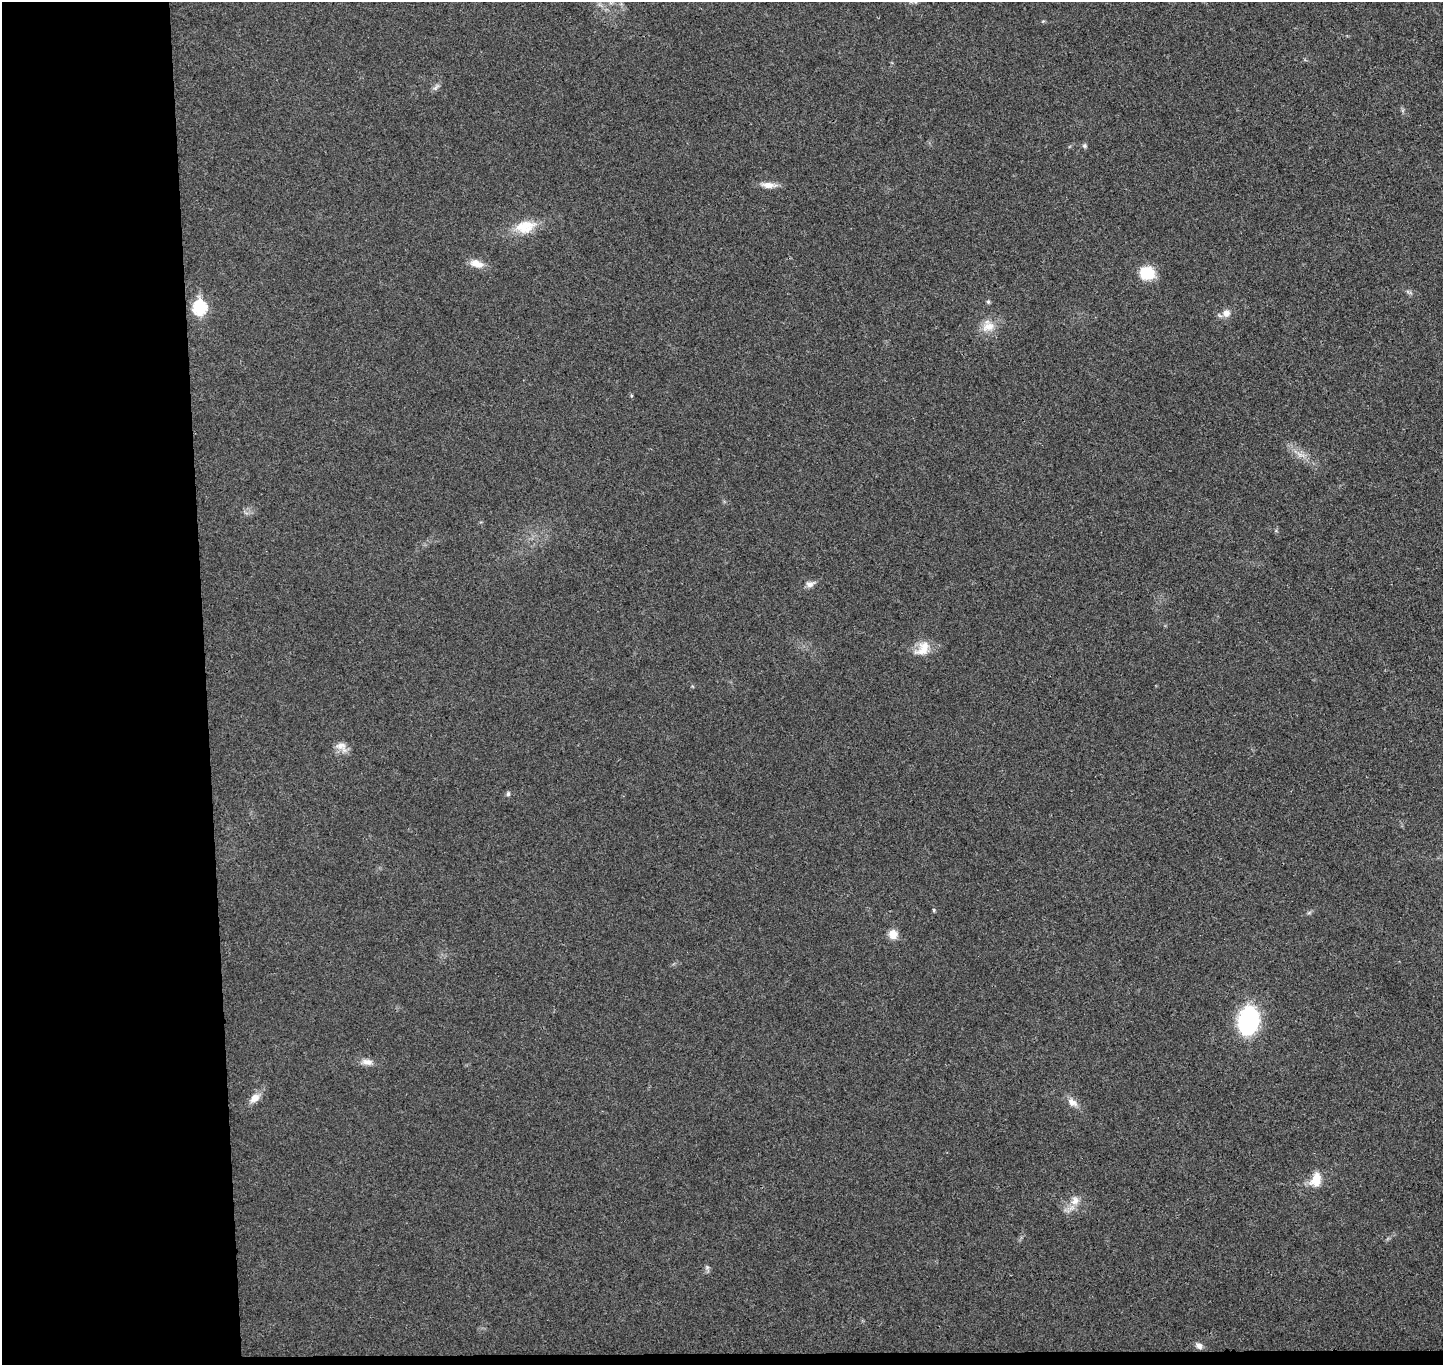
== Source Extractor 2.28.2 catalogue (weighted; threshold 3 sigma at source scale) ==
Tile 7 of 3 x 3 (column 1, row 3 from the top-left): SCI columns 56-1496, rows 132-1494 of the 4436 x 4365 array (HDU 1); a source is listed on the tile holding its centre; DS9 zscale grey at full resolution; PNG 1445 x 1367 px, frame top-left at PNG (2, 2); no overlay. Shown black and unused: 15% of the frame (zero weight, under 3 of 4 exposures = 6% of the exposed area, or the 3 px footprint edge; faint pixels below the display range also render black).
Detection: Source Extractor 2.28.2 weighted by HDU 2 'WHT'; one run over the whole footprint, this tile lists its part. Background 0.0268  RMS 0.006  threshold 0.0269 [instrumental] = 3 sigma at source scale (4.5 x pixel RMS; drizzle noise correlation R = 1.50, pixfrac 1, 0.05/0.05 arcsec/px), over >= 5 px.
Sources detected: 25; all 25 listed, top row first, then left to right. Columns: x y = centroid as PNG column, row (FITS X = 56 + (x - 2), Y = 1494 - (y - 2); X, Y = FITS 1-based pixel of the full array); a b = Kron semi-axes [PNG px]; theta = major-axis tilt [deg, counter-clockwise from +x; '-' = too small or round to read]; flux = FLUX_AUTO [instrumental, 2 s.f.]
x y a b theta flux
435 88 10 5 45 1.8
1085 146 6 6 - 1.1
769 185 20 7 -4 5
525 227 27 16 11 15
477 264 17 9 -17 6.2
1147 273 17 14 -15 15
988 302 5 5 - 1.1
200 308 7 7 - 71
1226 313 10 10 - 4
988 326 17 16 - 8.6
631 396 5 3 - 0.59
810 584 10 7 6 2.8
923 649 24 15 48 9.8
341 746 17 11 -46 5.1
508 794 6 5 - 1.2
934 910 5 4 - 0.66
893 934 9 9 - 6.5
1248 1021 20 14 79 97
367 1062 16 8 -10 4
255 1098 14 9 40 4.9
1072 1102 16 9 -32 4.5
1316 1180 18 12 68 9.4
1075 1201 13 10 64 5.3
707 1267 6 6 - 1.2
1199 1346 9 7 -39 2.6